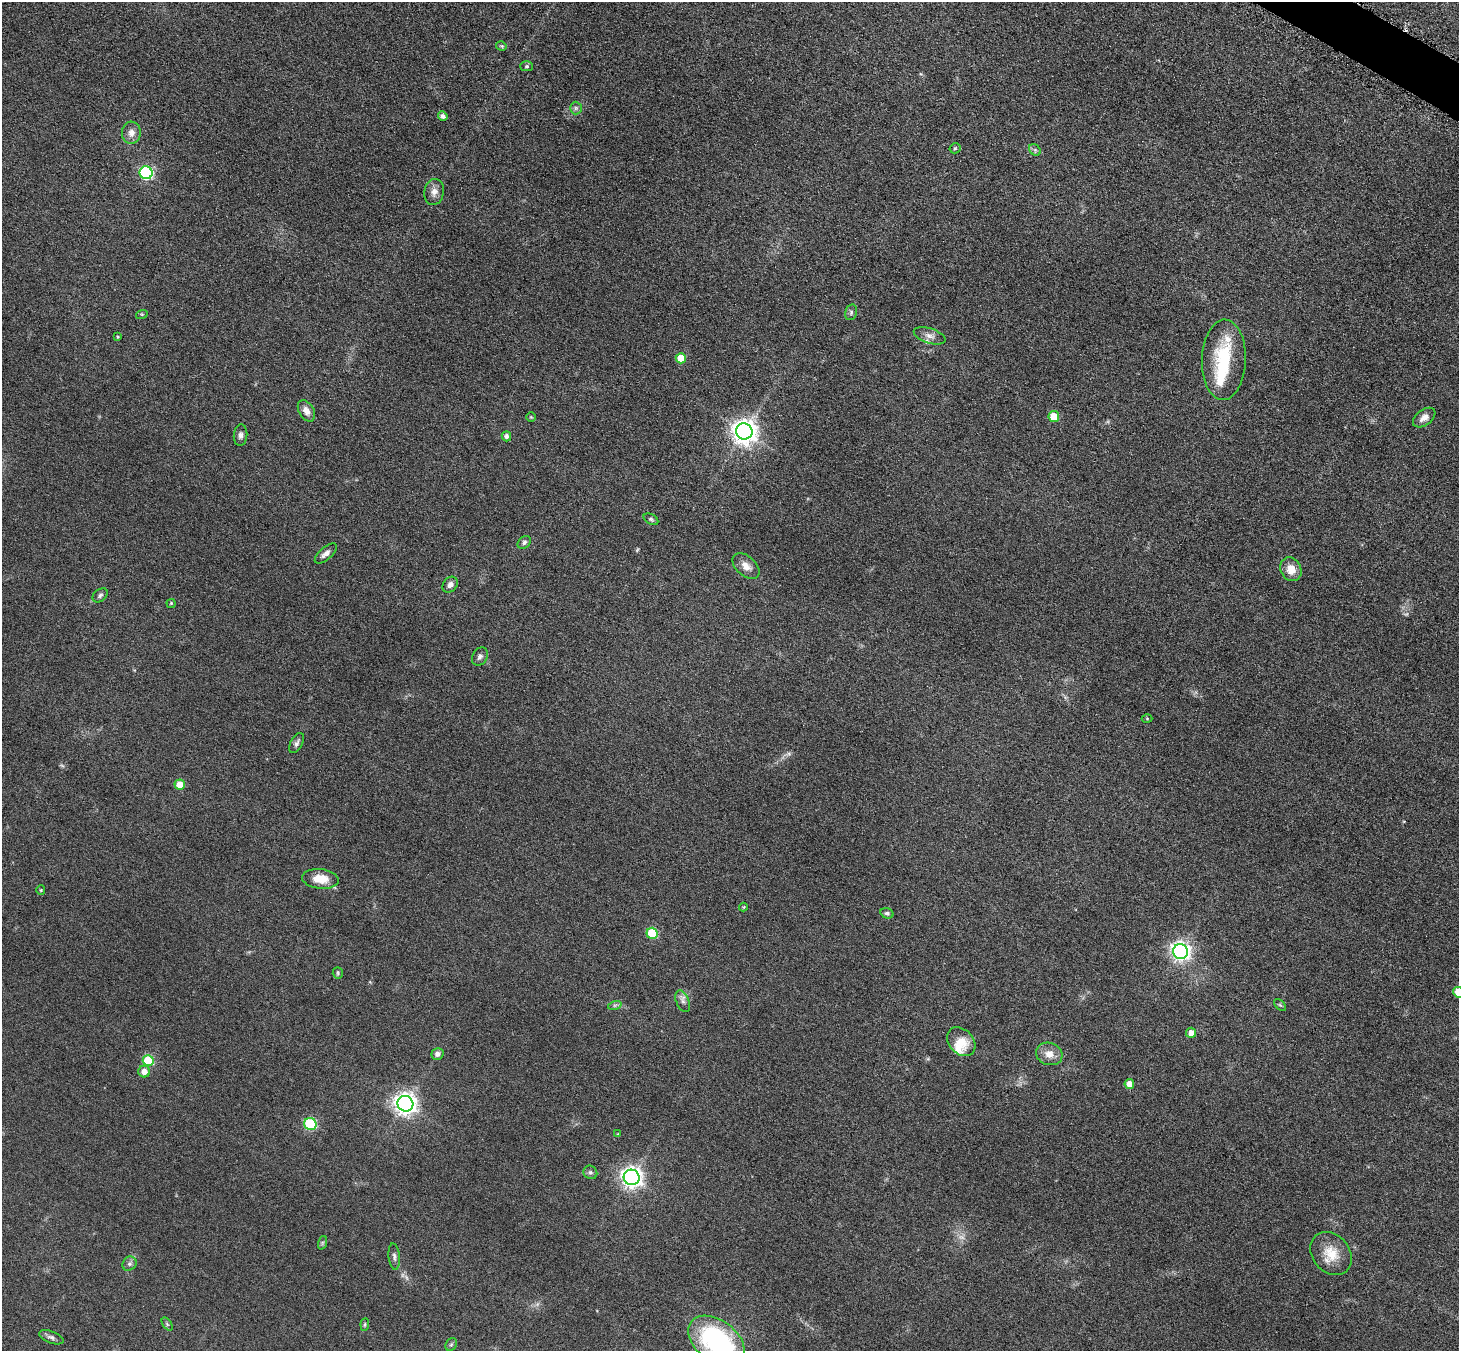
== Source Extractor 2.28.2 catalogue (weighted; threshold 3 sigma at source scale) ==
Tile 10 of 4 x 4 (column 2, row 3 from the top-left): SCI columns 1477-2933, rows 1660-3008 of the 5861 x 5868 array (HDU 1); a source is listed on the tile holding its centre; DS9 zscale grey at full resolution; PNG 1461 x 1353 px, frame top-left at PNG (2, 2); each listed source drawn as its Kron ellipse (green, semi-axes under 4 px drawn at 4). Shown black and unused: <1% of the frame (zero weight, under 3 of 6 exposures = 2% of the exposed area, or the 3 px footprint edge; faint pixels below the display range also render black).
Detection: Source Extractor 2.28.2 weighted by HDU 2 'WHT'; one run over the whole footprint, this tile lists its part. Background 0.0929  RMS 0.01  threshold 0.0408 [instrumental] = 3 sigma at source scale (4.09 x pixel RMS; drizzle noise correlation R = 1.36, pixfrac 0.8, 0.05/0.05 arcsec/px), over >= 5 px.
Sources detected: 72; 3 too faint to see at this stretch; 1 inside a brighter object's white glare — neither listed nor drawn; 2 inside a brighter listed object's ellipse — not listed separately; the other 66 listed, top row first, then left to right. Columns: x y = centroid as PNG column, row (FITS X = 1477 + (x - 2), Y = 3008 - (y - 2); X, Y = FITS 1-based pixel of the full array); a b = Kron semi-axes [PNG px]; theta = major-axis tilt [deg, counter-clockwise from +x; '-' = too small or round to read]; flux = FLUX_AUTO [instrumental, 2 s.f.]
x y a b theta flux
501 46 5 4 - 1.2
527 66 6 5 - 1.7
576 108 6 6 - 2.3
443 116 5 4 - 3.3
131 133 11 9 87 6.3
955 148 5 5 - 1.4
1035 150 6 5 - 1.9
146 173 6 6 - 140
434 192 13 10 80 6.1
851 312 8 6 76 2.1
142 314 6 4 17 1
930 336 16 7 -18 6
117 337 3 3 - 1
681 358 5 5 - 18
1224 360 40 22 88 52
306 411 11 7 -59 5.7
531 417 5 5 - 1
1054 417 5 5 - 26
1424 418 13 7 37 6.1
744 431 8 8 - 870
240 435 11 6 85 3.6
506 436 5 4 - 2.9
651 519 8 5 -30 1.7
524 542 7 5 43 2.6
326 554 13 6 40 4.6
746 566 16 9 -43 7.8
1291 569 12 10 -63 11
450 585 9 7 50 4.2
100 595 8 6 38 2.3
171 603 4 4 - 0.97
480 657 9 7 60 3.2
1147 718 5 3 - 0.83
297 743 11 6 62 2.9
180 785 5 5 - 15
320 879 18 10 -6 16
41 890 5 4 - 1
743 907 4 4 - 0.84
887 913 7 5 -16 2
652 933 5 5 - 44
1180 952 7 7 - 400
338 973 5 5 - 1.3
1458 992 5 5 - 16
683 1001 11 6 -66 3.7
615 1005 7 4 18 1.7
1280 1005 7 4 -44 1.5
1191 1033 5 5 - 6.1
961 1042 16 12 -47 16
437 1054 6 5 - 3.8
1049 1054 13 11 -18 9.1
148 1061 5 5 - 45
144 1072 6 6 - 7.2
1129 1084 5 5 - 9.4
405 1104 8 7 - 610
310 1124 6 6 - 76
618 1134 4 4 - 0.79
590 1172 7 6 - 2.5
632 1177 8 7 - 500
322 1243 7 4 72 1.4
1331 1253 23 18 -50 20
394 1257 13 5 -84 3.1
129 1264 7 6 - 2.5
167 1324 7 4 -54 1.2
365 1324 6 4 84 1.3
51 1337 13 6 -20 3.4
716 1341 32 20 -37 140
451 1345 7 5 53 1.5
Isophote crosses this tile's border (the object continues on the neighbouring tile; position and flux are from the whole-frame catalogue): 2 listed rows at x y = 1458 992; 716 1341